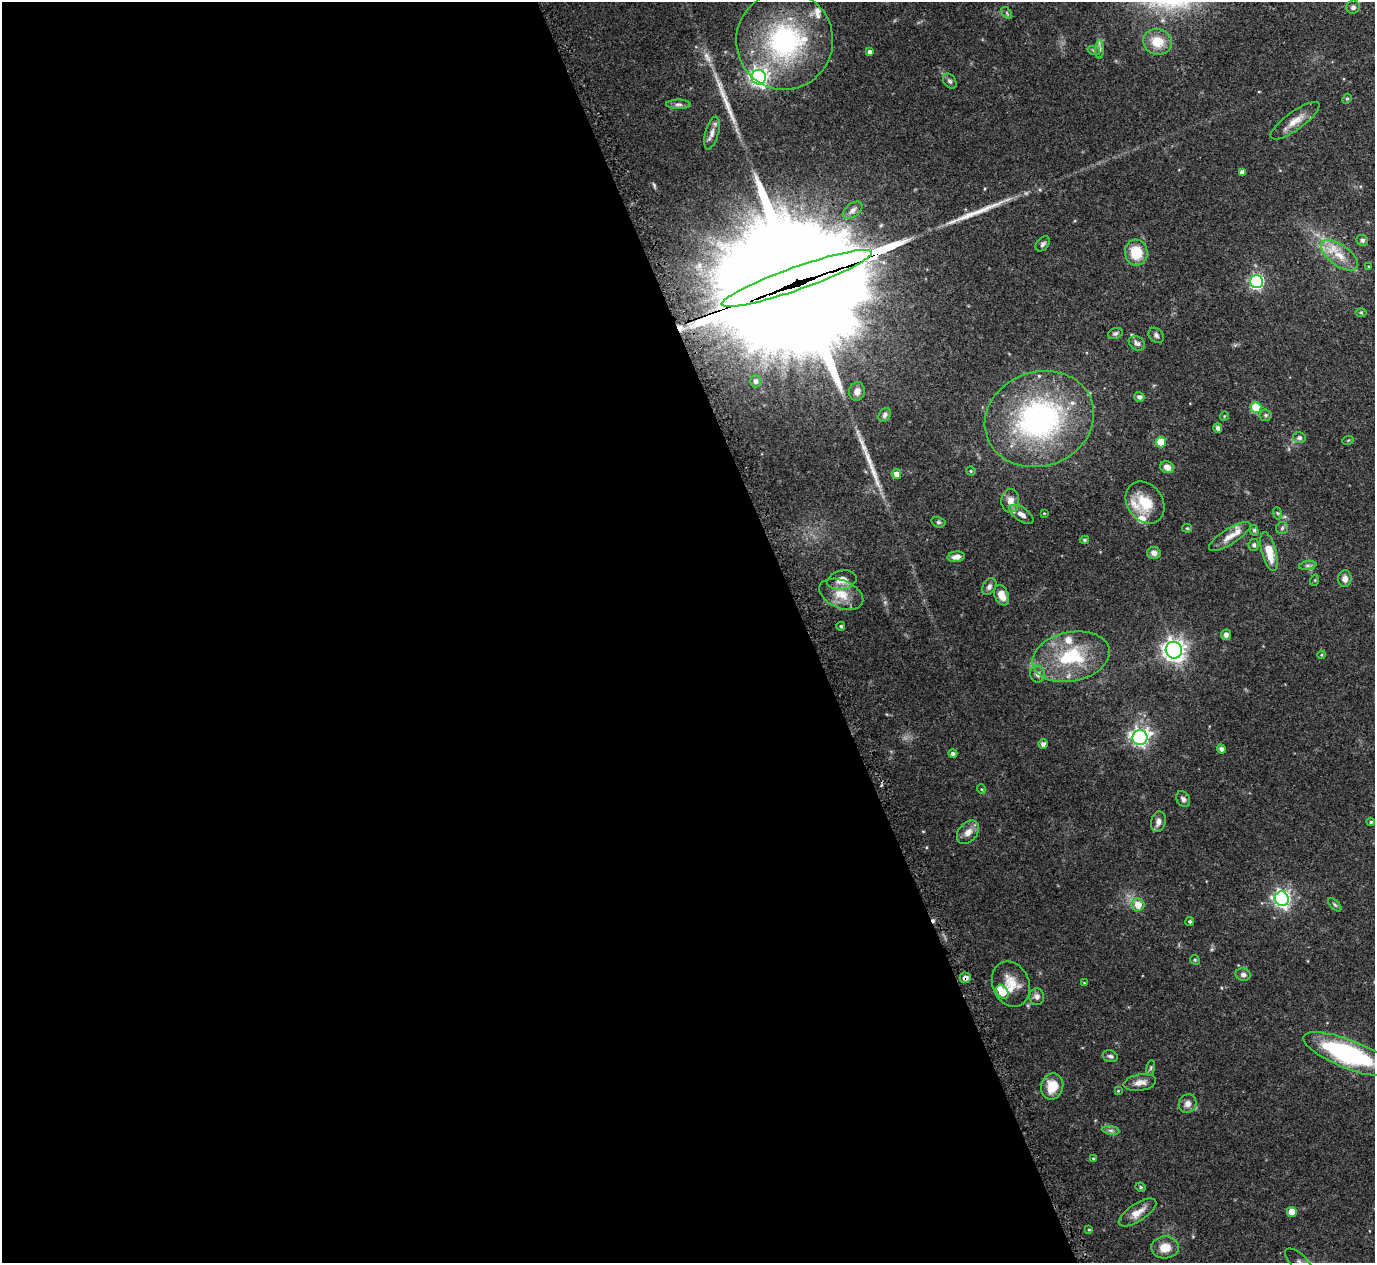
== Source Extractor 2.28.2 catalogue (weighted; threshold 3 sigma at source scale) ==
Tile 9 of 4 x 4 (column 1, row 3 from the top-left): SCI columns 51-1423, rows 1449-2709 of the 5575 x 5551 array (HDU 1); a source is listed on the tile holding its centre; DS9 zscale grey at full resolution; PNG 1377 x 1265 px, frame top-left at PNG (2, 2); each listed source drawn as its Kron ellipse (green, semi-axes under 4 px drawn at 4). Shown black and unused: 59% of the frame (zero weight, under 3 of 5 exposures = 4% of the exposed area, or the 3 px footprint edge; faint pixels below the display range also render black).
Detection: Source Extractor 2.28.2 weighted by HDU 2 'WHT'; one run over the whole footprint, this tile lists its part. Background 0.0876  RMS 0.0034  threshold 0.0154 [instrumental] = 3 sigma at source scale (4.5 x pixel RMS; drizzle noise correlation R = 1.50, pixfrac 1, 0.05/0.05 arcsec/px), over >= 5 px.
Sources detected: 122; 3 inside a brighter object's white glare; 2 cosmic-ray / hot-pixel residue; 3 long thin detections or spike segments (spike, bleed or trail) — neither listed nor drawn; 10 inside a brighter listed object's ellipse — not listed separately; the other 104 listed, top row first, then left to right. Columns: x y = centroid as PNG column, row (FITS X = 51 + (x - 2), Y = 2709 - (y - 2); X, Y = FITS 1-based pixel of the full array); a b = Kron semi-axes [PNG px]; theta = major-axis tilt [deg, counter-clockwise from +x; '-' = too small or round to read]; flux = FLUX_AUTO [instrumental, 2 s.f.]
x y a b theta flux
1353 7 7 6 - 0.97
1007 13 7 3 -53 0.41
785 41 49 48 - 55
1157 42 14 13 - 6.6
1100 49 9 4 90 0.91
1094 51 6 4 -20 0.52
870 52 4 4 - 1.1
759 77 7 7 - 140
950 81 8 6 -52 0.89
1347 99 5 4 - 0.45
678 104 12 5 -1 1.1
1295 121 29 9 36 4.1
712 133 17 6 75 1.9
1242 172 4 4 - 1.3
853 210 11 6 37 1.5
1362 240 6 5 - 0.85
1043 244 8 6 50 0.84
1136 253 13 11 -84 9
1340 255 21 10 -36 6
1369 267 4 3 - 0.36
797 278 79 11 19 8500
1256 282 6 6 - 63
1361 312 6 4 0 0.39
1115 334 7 5 20 0.66
1156 335 8 6 -44 1
1137 343 9 6 -33 1.1
755 381 6 5 - 1.1
857 391 9 8 - 2.1
1139 397 5 5 - 1
1256 407 5 5 - 11
885 415 7 5 58 0.9
1266 415 6 6 - 0.7
1224 416 4 3 - 0.25
1039 419 55 47 20 73
1218 428 5 4 - 1.1
1299 438 6 5 - 1
1348 440 6 3 19 0.34
1161 442 5 5 - 8.4
1167 467 7 5 -26 2.2
971 471 5 4 - 0.37
896 474 5 5 - 2.4
1010 501 12 9 88 2.6
1145 503 23 17 -55 10
1044 513 3 2 - 0.25
1277 513 6 4 -70 0.44
1021 514 14 6 -34 2
938 522 7 5 -15 0.59
1187 528 5 4 - 0.36
1282 528 6 6 - 0.71
1254 530 5 4 - 0.54
1230 537 24 7 32 3.4
1084 540 4 3 - 0.54
1254 545 6 5 - 0.87
1269 552 20 7 -75 6.8
1154 553 7 6 - 1.4
956 557 9 5 7 1.7
1308 566 9 4 8 0.82
1345 579 8 7 - 1.7
842 580 15 9 13 3.3
1315 580 6 3 72 0.34
989 586 9 6 61 1.1
841 594 23 14 -23 5.9
1002 595 10 7 -68 3.8
841 626 4 4 - 0.52
1226 635 5 5 - 1.3
1174 650 8 8 - 210
1321 655 4 4 - 0.33
1071 657 39 24 11 23
1037 674 8 7 - 1.5
1140 737 7 7 - 110
1043 744 5 4 - 1.2
1221 749 4 4 - 1.1
953 754 4 4 - 0.82
981 789 5 3 - 0.34
1183 799 8 6 -60 1.1
1158 822 10 7 75 1.7
1371 822 4 3 - 0.49
968 832 13 9 50 2.9
1282 899 7 7 - 110
1138 905 6 6 - 3.9
1335 905 8 4 -44 0.56
1190 921 4 4 - 0.59
1195 960 5 4 - 0.37
1243 975 7 6 - 0.93
965 978 6 5 - 1.4
1084 983 4 2 - 0.23
1011 984 23 18 -68 6.5
1002 992 7 5 -52 7.2
1037 997 8 7 - 1.4
1348 1054 48 14 -21 45
1110 1056 7 5 -17 0.87
1151 1068 8 4 81 0.54
1140 1083 16 8 9 2.6
1052 1086 13 11 76 5.8
1118 1091 4 3 - 0.29
1188 1104 9 8 - 1.9
1111 1130 8 4 -9 0.75
1093 1158 3 3 - 0.31
1141 1187 5 3 - 0.48
1137 1212 22 8 33 3.7
1292 1212 5 5 - 4
1089 1230 4 3 - 0.31
1165 1247 14 11 4 4.5
1299 1262 18 8 -45 2.2
Overlapping masked pixels (flux is a lower limit): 2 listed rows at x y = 797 278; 965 978
Isophote crosses this tile's border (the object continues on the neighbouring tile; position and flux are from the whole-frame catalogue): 1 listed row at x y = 1299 1262